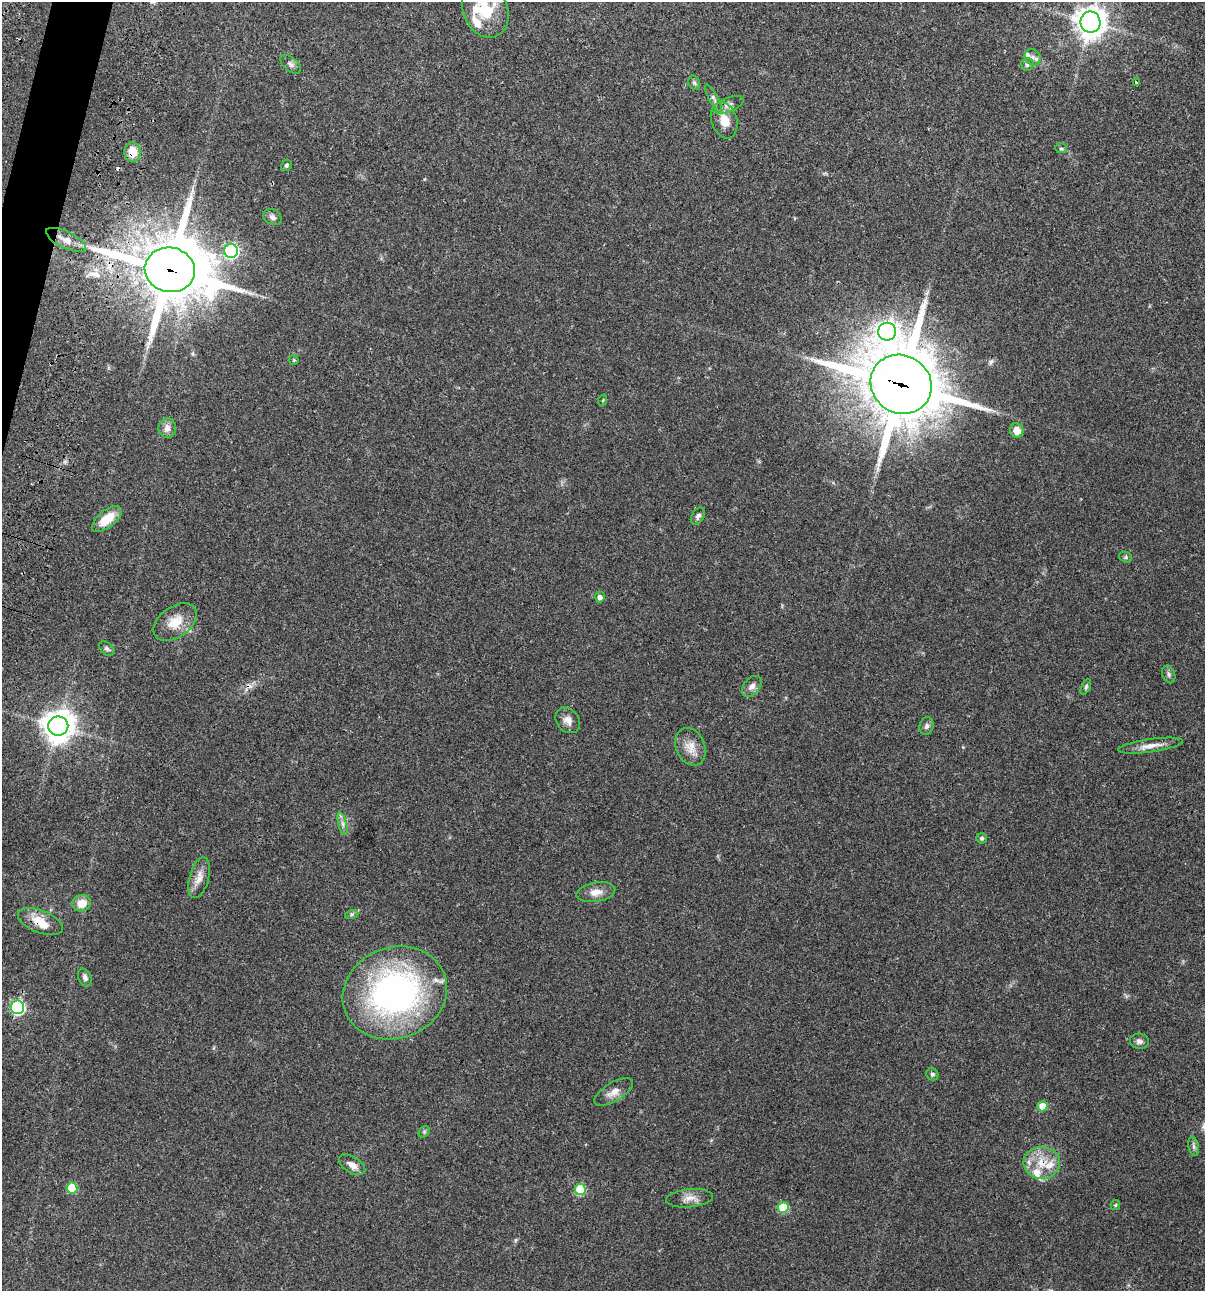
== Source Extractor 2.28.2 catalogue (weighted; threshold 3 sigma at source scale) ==
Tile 11 of 4 x 4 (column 3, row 3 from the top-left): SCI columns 2641-3843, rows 1408-2696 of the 5405 x 5390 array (HDU 1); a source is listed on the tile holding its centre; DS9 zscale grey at full resolution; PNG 1207 x 1293 px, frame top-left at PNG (2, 2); each listed source drawn as its Kron ellipse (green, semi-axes under 4 px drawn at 4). Shown black and unused: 1% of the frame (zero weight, under 3 of 4 exposures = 9% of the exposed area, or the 3 px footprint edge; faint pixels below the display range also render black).
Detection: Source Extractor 2.28.2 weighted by HDU 2 'WHT'; one run over the whole footprint, this tile lists its part. Background 0.0465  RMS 0.0063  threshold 0.0282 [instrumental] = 3 sigma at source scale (4.5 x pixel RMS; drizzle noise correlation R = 1.50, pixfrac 1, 0.05/0.05 arcsec/px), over >= 5 px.
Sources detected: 69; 2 cosmic-ray / hot-pixel residue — neither listed nor drawn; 7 inside a brighter listed object's ellipse — not listed separately; the other 60 listed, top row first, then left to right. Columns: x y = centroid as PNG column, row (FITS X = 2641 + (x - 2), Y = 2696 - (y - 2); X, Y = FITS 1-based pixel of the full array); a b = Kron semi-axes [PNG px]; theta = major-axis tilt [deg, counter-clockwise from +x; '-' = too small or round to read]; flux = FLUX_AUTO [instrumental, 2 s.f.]
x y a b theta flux
485 10 28 22 -67 25
1090 22 10 10 - 750
1032 57 8 7 - 2.9
291 64 12 7 -40 2.2
1027 64 6 6 - 1.5
1136 82 4 4 - 0.62
694 83 7 5 -68 1.2
713 98 15 4 -62 2
728 105 16 7 21 3.3
724 120 18 13 -71 9.2
1061 148 5 5 - 0.9
132 152 10 8 -87 10
286 165 6 5 - 1.2
272 217 10 7 -30 2.3
66 240 22 8 -26 6.7
231 251 7 7 - 120
170 270 25 22 -12 4400
887 332 9 9 - 290
294 360 5 4 - 0.76
901 384 31 29 -32 4800
603 400 6 3 71 0.54
167 428 10 8 -89 4.1
1017 430 7 6 - 6.1
698 516 9 6 58 1.8
107 519 18 8 38 12
1126 557 6 5 - 0.91
600 597 5 5 - 2.3
175 622 24 15 35 11
107 649 9 6 -39 1.6
1169 674 9 6 -68 1.8
752 686 12 8 48 3.5
1086 687 8 4 66 1.1
568 720 14 11 -51 4.5
58 726 10 9 - 990
926 726 9 7 72 1.8
1151 746 33 6 8 5.9
690 747 19 14 -68 7.9
343 824 11 4 -75 1.9
982 838 5 5 - 1.2
199 878 21 9 75 5.9
596 892 19 9 9 5.6
82 903 9 8 - 7.6
352 914 7 4 19 1.1
40 922 24 11 -21 10
85 978 9 6 -66 2
395 993 53 45 21 180
17 1007 7 6 - 100
1139 1041 9 7 -6 2.2
932 1074 6 5 - 1.2
614 1092 22 9 31 5.3
1042 1106 5 5 - 12
424 1132 6 5 - 0.94
1194 1146 10 5 -80 1.7
1042 1163 18 16 -3 13
352 1165 14 8 -31 4.3
72 1188 5 5 - 23
580 1190 5 5 - 27
690 1198 23 9 5 5.6
1115 1205 5 5 - 0.7
783 1208 5 5 - 22
Overlapping masked pixels (flux is a lower limit): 6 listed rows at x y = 132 152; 66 240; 170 270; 901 384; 40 922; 1042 1163
Isophote crosses this tile's border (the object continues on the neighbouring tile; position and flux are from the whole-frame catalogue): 1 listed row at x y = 485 10